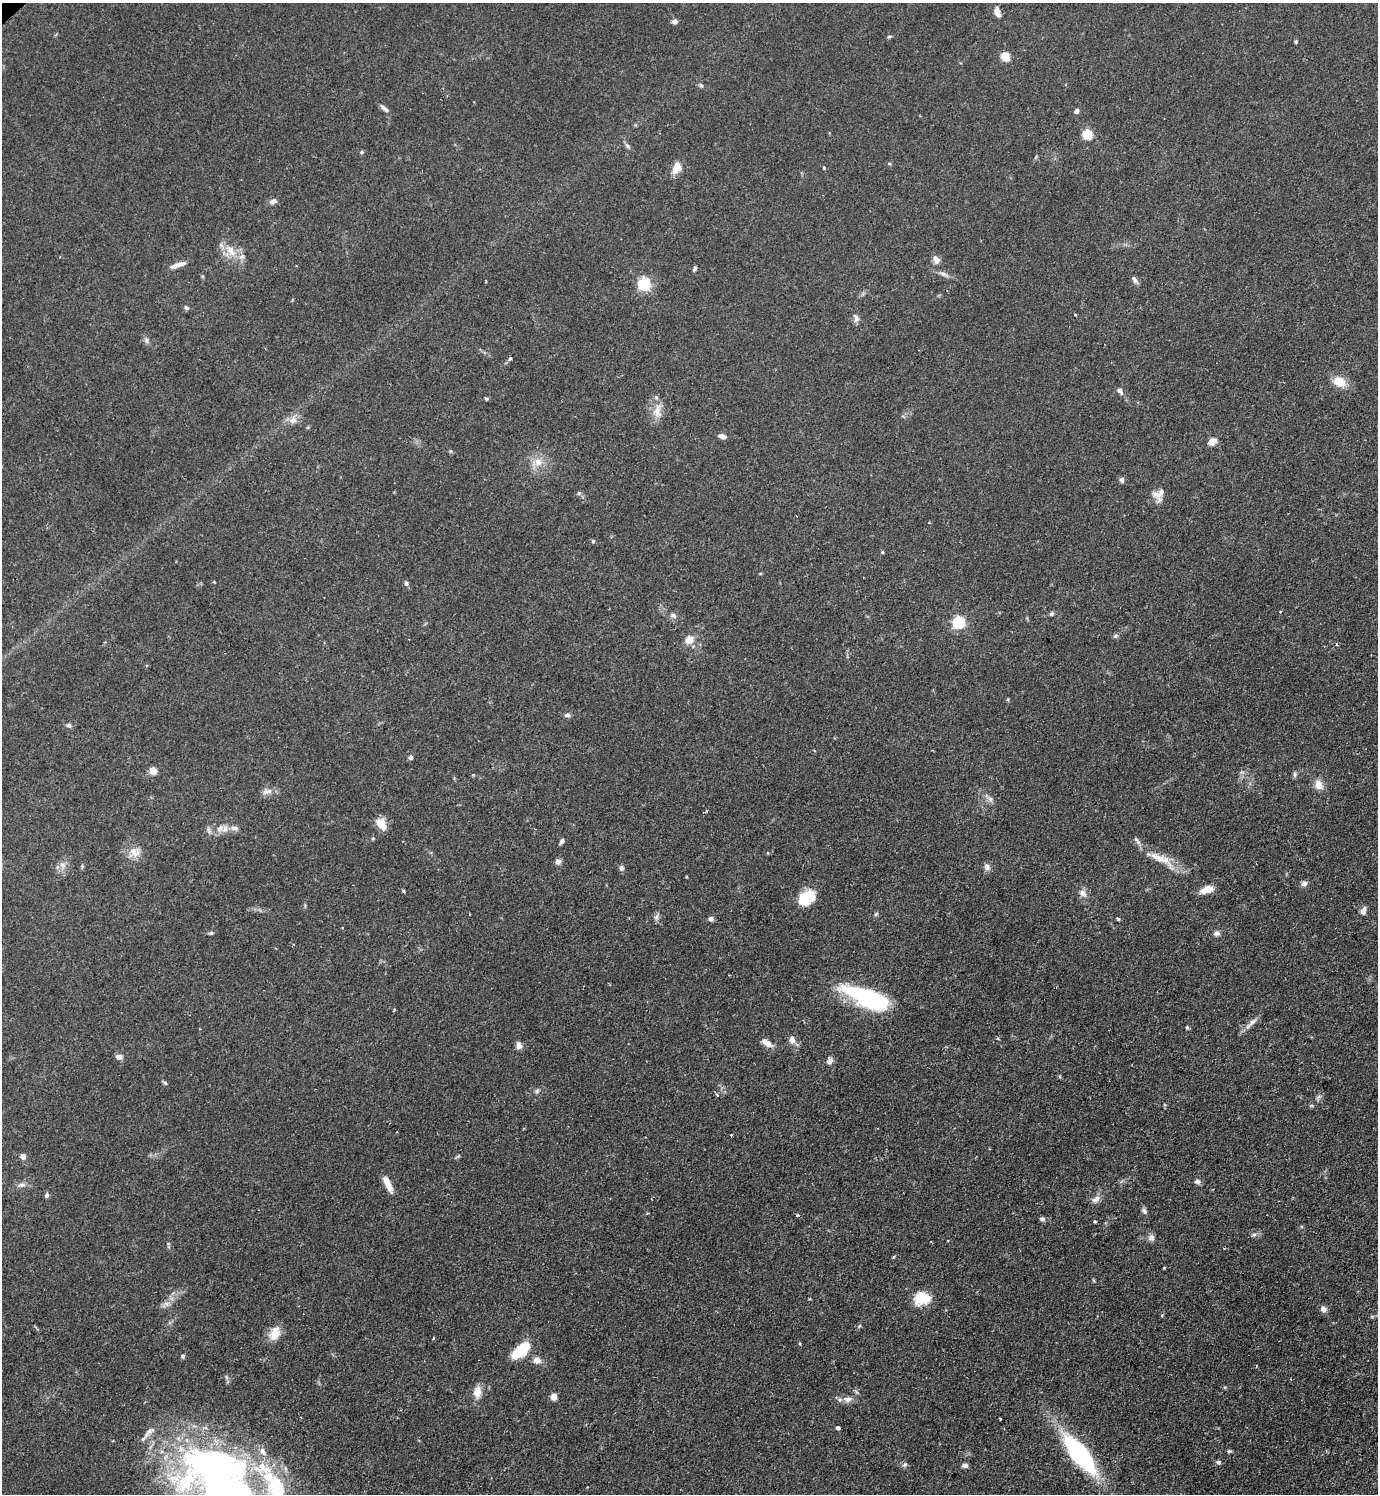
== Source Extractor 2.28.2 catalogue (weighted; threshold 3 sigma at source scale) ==
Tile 6 of 4 x 4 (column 2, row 2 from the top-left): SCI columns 1536-2911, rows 2984-4475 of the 5965 x 5968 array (HDU 1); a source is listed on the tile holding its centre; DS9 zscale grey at full resolution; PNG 1380 x 1496 px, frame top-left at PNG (2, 3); no overlay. Shown black and unused: <1% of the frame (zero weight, under 2 of 3 exposures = <1% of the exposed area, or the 3 px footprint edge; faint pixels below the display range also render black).
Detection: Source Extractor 2.28.2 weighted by HDU 2 'WHT'; one run over the whole footprint, this tile lists its part. Background 0.0833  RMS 0.0061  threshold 0.0273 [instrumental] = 3 sigma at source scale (4.5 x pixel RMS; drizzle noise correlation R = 1.50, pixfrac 1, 0.05/0.05 arcsec/px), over >= 5 px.
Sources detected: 138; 1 inside a brighter object's white glare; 1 cosmic-ray / hot-pixel residue — not listed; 6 inside a brighter listed object's ellipse — not listed separately; the other 130 listed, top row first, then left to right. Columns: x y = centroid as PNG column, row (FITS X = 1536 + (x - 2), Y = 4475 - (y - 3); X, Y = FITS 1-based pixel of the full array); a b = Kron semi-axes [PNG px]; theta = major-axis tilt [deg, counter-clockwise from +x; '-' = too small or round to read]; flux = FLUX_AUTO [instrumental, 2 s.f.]
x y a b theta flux
997 12 11 6 -68 4.2
674 21 7 6 - 2.1
889 37 6 4 26 0.89
1296 42 5 4 - 0.74
1005 57 5 5 - 26
701 86 6 4 -61 1
384 108 13 5 -41 2.3
1076 111 6 5 - 1.7
1088 134 5 5 - 43
627 146 9 5 -46 1.5
362 152 5 5 - 0.78
677 168 12 9 64 7.8
824 168 4 4 - 0.55
273 201 9 6 22 2.5
230 251 21 10 -54 9.3
936 259 12 7 -63 3.5
178 265 21 5 20 4
694 269 6 4 65 1.1
943 274 12 5 -17 2.3
1134 280 12 5 -58 2
644 284 6 5 - 99
186 308 6 5 - 1.3
1075 315 3 3 - 0.6
856 318 12 7 -70 2.4
147 340 9 4 -82 1.4
510 358 6 4 53 0.9
1340 381 15 11 -26 9.7
1120 391 10 6 -56 2.1
486 399 6 4 -4 0.88
657 411 20 11 84 7.5
293 420 11 9 81 4.1
723 436 9 5 -16 2.8
1212 441 10 7 36 4
450 451 5 5 - 0.77
538 462 13 10 -39 6.6
1122 480 6 5 - 1.9
579 493 5 5 - 0.98
1157 495 20 9 -53 4.6
593 541 5 5 - 0.83
882 552 4 4 - 0.62
406 584 6 6 - 1.3
1280 611 3 2 - 0.87
1051 614 6 5 - 1.2
673 615 9 7 -23 2.1
959 622 6 5 - 84
1116 635 6 4 2 1.1
689 640 7 7 - 7.5
1336 644 4 4 - 1.1
567 715 7 6 - 1.6
69 725 6 5 - 1.5
410 757 5 4 - 2.1
153 771 5 4 - 14
1295 774 8 6 -82 1.4
1319 785 12 10 -56 5.8
265 792 13 8 32 3.2
990 799 8 6 -45 2
381 824 14 9 -52 8.3
220 828 13 7 36 4.1
234 828 11 7 -13 3.3
562 841 7 4 58 1.8
135 852 17 12 -36 6.7
1157 857 53 10 -29 14
558 862 7 6 - 2.2
62 865 9 7 -43 2.8
987 867 9 7 -79 2.8
621 868 7 5 75 1.7
1304 883 7 6 - 2.5
1207 890 15 7 18 7.2
404 891 5 3 - 0.63
1083 893 10 7 -51 3.8
805 898 23 14 28 14
1363 911 12 6 69 2.9
876 914 6 4 45 0.85
656 917 8 5 60 1.8
711 919 6 5 - 1.8
1118 919 4 3 - 1.7
211 933 6 5 - 0.9
1216 933 8 7 - 2
293 945 3 3 - 1
867 998 50 17 -23 68
394 1009 4 3 - 0.68
1253 1021 15 7 36 3.4
1187 1027 5 4 - 0.75
792 1040 10 7 -84 3.4
766 1043 13 6 -30 4.9
519 1046 10 7 -89 2.7
119 1057 7 6 - 3.1
830 1061 9 8 - 2.3
165 1083 6 5 - 0.98
536 1091 6 5 - 1.2
717 1095 5 4 - 1.3
1318 1097 7 5 44 1.4
1312 1106 6 4 -19 0.76
731 1135 3 3 - 1.6
23 1156 7 6 - 2.7
1197 1181 7 7 - 2.2
388 1184 21 7 -66 6.3
21 1185 11 6 -1 2.4
47 1195 6 5 - 1.4
1096 1199 13 7 33 3.3
1144 1211 9 6 -53 1.8
1042 1219 8 5 -16 1.4
1095 1222 3 3 - 1.2
1254 1235 8 4 9 1.5
1151 1237 9 9 - 2.5
893 1257 5 3 - 0.63
1164 1268 3 2 - 0.74
922 1298 17 13 4 16
166 1304 8 5 -31 2
1323 1309 8 7 - 2.8
859 1326 6 3 70 0.78
275 1334 18 12 64 8.3
433 1338 3 3 - 0.66
800 1344 5 3 - 0.58
520 1351 24 12 40 19
183 1356 5 5 - 1.1
537 1360 9 8 - 3.9
1256 1366 3 2 - 0.58
477 1392 13 9 84 7
554 1397 5 5 - 12
847 1399 14 8 -2 3.9
1000 1419 2 2 - 0.63
838 1428 4 3 - 1.9
149 1432 22 7 43 4.4
1229 1451 6 4 18 0.89
1082 1453 70 15 -53 58
1218 1462 6 5 - 1.5
219 1464 98 40 9 220
905 1464 8 5 48 1.4
965 1465 6 5 - 2.5